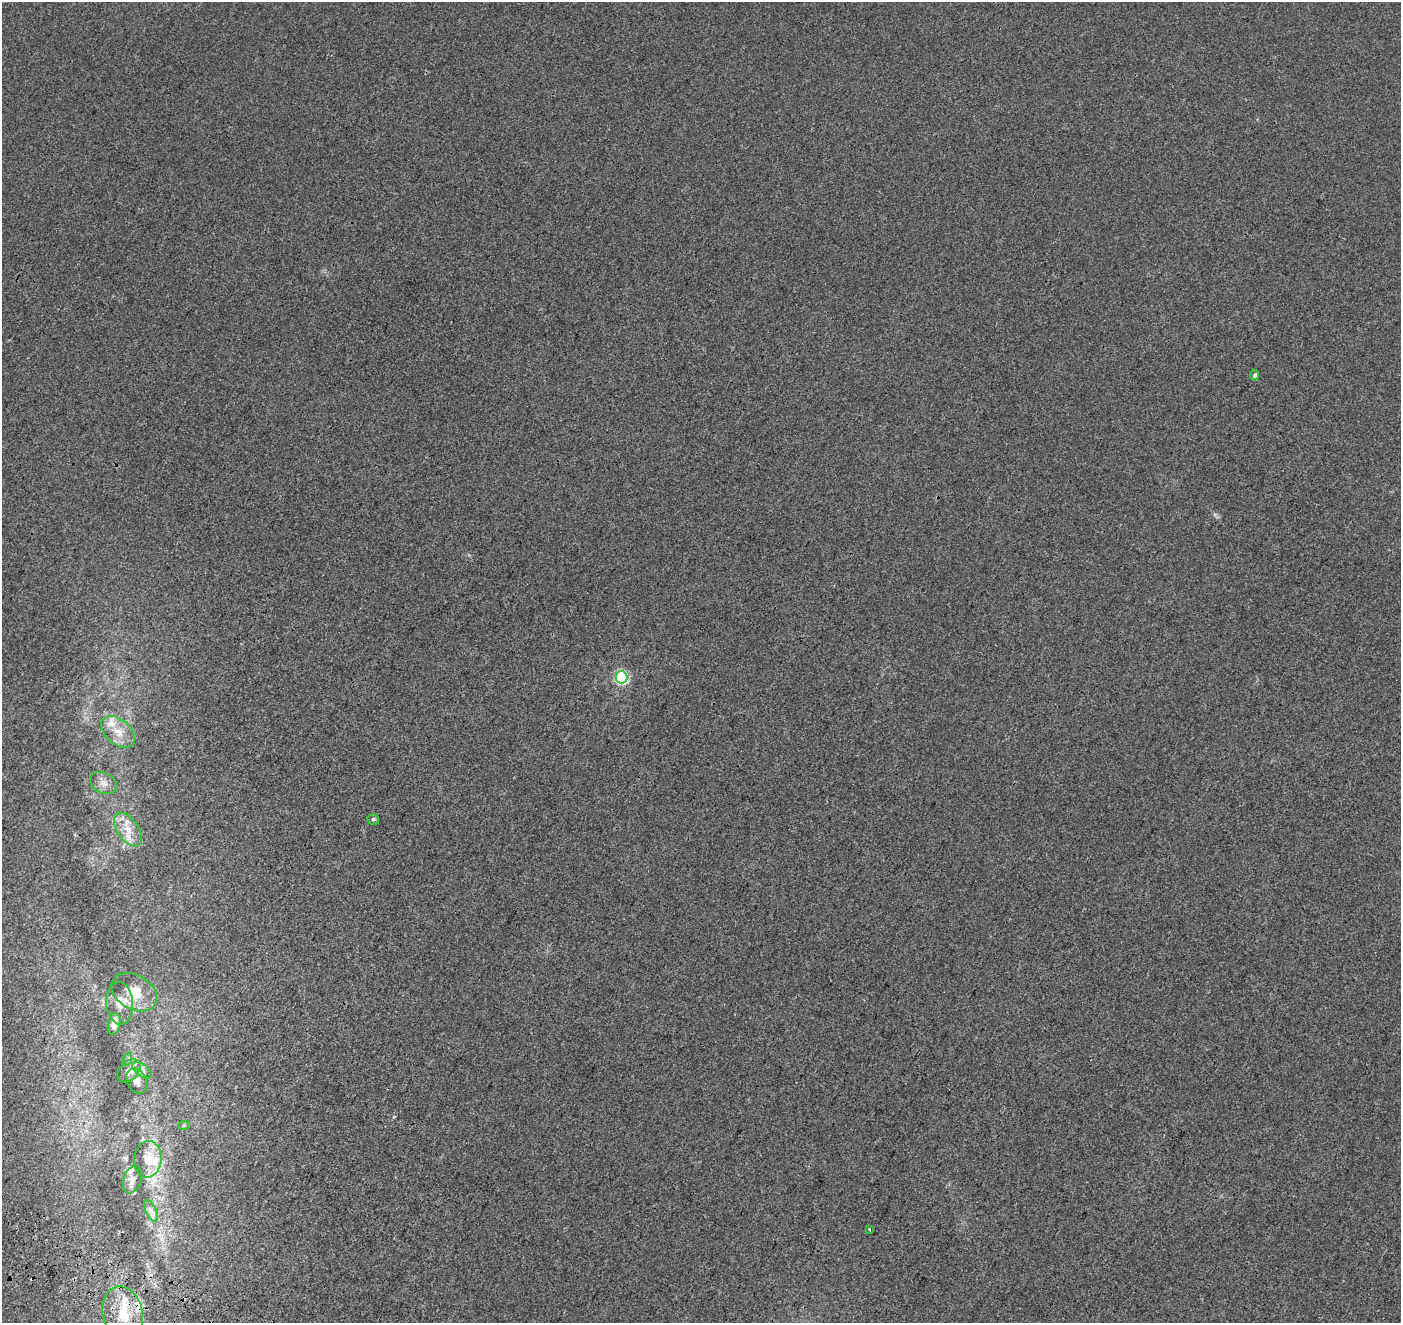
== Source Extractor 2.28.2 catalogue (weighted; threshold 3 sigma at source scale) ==
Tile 7 of 4 x 4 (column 3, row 2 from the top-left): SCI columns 2941-4339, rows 2967-4287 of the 5889 x 5995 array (HDU 1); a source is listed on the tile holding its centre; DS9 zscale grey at full resolution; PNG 1403 x 1325 px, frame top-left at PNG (2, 2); each listed source drawn as its Kron ellipse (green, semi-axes under 4 px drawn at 4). Shown black and unused: <1% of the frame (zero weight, under 3 of 4 exposures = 9% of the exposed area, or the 3 px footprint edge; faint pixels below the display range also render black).
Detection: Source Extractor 2.28.2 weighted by HDU 2 'WHT'; one run over the whole footprint, this tile lists its part. Background 0.00111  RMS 0.0037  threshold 0.0167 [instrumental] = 3 sigma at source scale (4.5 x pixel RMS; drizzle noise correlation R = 1.50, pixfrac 1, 0.0396/0.0396 arcsec/px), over >= 5 px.
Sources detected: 25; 6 inside a brighter listed object's ellipse — not listed separately; the other 19 listed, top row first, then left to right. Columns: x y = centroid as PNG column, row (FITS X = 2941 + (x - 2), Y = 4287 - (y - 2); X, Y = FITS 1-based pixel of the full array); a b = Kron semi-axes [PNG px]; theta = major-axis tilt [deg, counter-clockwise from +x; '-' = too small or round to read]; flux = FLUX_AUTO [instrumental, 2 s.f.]
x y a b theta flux
1255 375 5 4 - 0.86
621 677 6 6 - 61
118 732 19 12 -40 6
103 783 14 10 -28 2.9
373 819 6 5 - 0.7
128 830 19 10 -55 5.4
134 992 24 17 -30 8.9
120 1003 21 13 -86 5.1
114 1024 11 6 78 3
128 1059 7 4 72 0.71
142 1070 11 6 -34 1.4
129 1071 13 9 46 2.7
137 1081 13 9 -63 2.1
184 1125 5 3 - 0.33
148 1159 18 13 83 6.2
132 1179 14 9 71 2.3
151 1211 12 5 -64 1.6
869 1229 3 3 - 0.29
123 1314 27 20 -77 13
Unlisted compact peaks at least as high as the median listed source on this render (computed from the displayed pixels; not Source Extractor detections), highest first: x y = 394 1117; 1215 515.